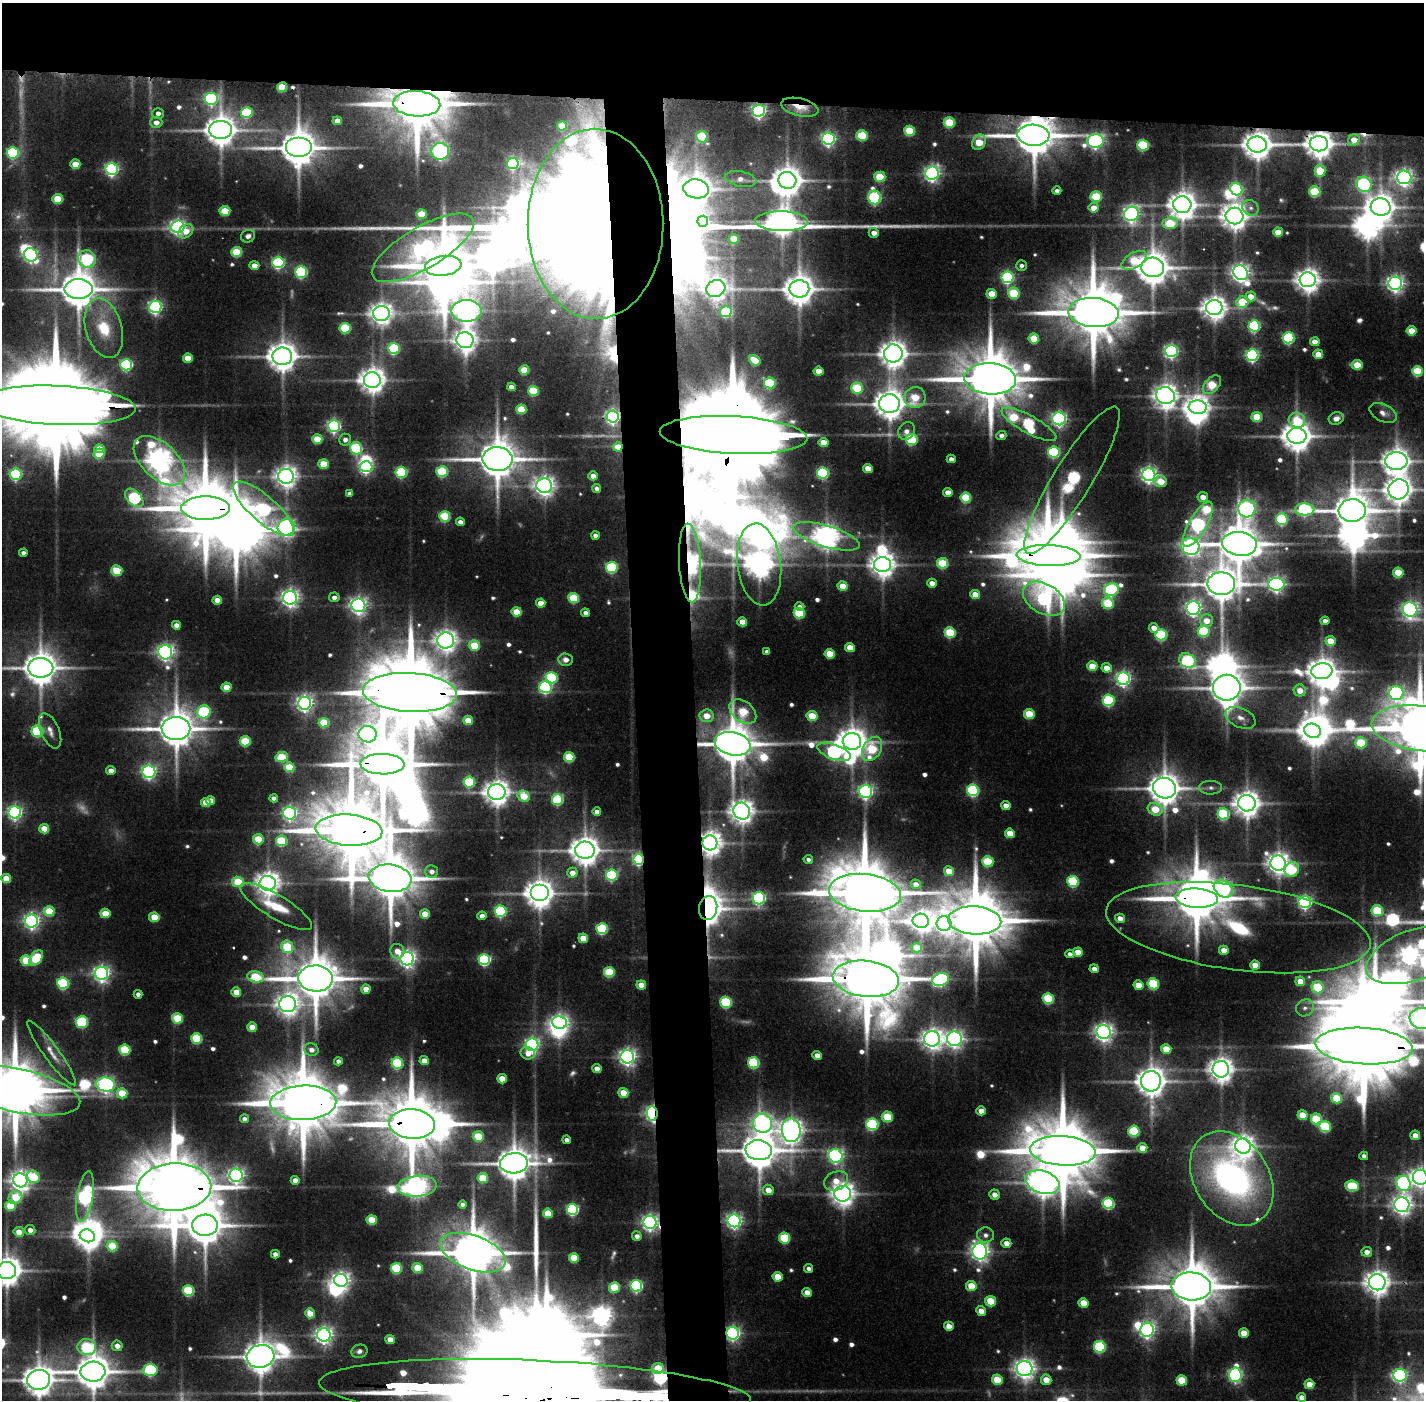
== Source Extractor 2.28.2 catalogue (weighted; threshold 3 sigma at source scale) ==
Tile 2 of 3 x 3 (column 2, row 1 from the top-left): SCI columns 1423-2844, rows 2829-4226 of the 4268 x 4257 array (HDU 1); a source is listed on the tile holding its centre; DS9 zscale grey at full resolution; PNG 1426 x 1402 px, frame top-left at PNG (2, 3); each listed source drawn as its Kron ellipse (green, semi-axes under 4 px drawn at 4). Shown black and unused: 11% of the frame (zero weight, under 2 of 3 exposures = <1% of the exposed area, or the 3 px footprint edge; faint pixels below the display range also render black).
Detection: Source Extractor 2.28.2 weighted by HDU 2 'WHT'; one run over the whole footprint, this tile lists its part. Background 0.137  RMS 0.0089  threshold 0.0402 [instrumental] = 3 sigma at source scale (4.5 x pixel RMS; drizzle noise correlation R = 1.50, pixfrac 1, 0.05/0.05 arcsec/px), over >= 5 px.
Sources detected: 662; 22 too faint to see at this stretch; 43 inside a brighter object's white glare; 2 cosmic-ray / hot-pixel residue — neither listed nor drawn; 6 inside a brighter listed object's ellipse — not listed separately; of the other 589, all 500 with FLUX_AUTO >= 4.36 (the completeness limit of this list) listed and drawn (89 fainter detections not listed), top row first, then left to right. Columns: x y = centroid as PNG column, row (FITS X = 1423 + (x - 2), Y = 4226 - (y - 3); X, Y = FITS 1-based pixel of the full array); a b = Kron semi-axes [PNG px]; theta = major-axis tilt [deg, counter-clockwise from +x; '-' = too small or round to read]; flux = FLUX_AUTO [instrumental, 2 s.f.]
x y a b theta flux
282 87 5 5 - 46
211 99 7 6 - 200
417 104 23 12 -3 8200
800 107 19 8 -13 18
759 111 6 6 - 340
247 112 6 5 - 94
158 113 6 5 - 6.8
337 121 5 4 - 13
156 122 6 5 - 9.7
949 123 5 5 - 61
562 126 5 4 - 43
220 130 11 9 0 2300
910 131 5 5 - 51
862 135 5 5 - 68
1033 135 16 10 -3 4700
702 137 6 5 - 89
828 139 6 6 - 330
1354 140 6 5 - 17
1095 141 8 7 - 340
979 142 8 6 62 36
1257 144 10 8 -1 1800
1319 144 9 7 -2 1600
1143 145 6 5 - 100
298 148 13 10 0 3300
440 151 9 8 - 400
13 153 6 6 - 130
75 164 5 4 - 21
513 164 6 5 - 170
112 169 6 6 - 270
1320 171 6 5 - 45
932 173 7 6 - 430
880 177 5 5 - 48
1404 177 7 7 - 580
741 179 16 7 -11 7.9
787 180 9 8 - 1800
1364 184 8 7 - 240
696 189 13 9 -8 1800
1236 189 6 5 - 170
1057 191 4 4 - 4.7
1315 192 5 5 - 74
1096 196 6 5 - 68
874 198 7 6 - 210
58 199 5 5 - 47
1182 205 9 8 - 1600
1381 207 10 8 -13 1700
1094 208 5 5 - 14
1251 208 8 7 - 4.4
225 211 5 5 - 51
421 214 5 5 - 40
1131 214 7 7 - 470
1234 216 9 8 - 1500
703 221 5 5 - 100
782 221 26 10 -1 1700
1170 223 7 6 - 58
595 224 95 68 -90 7300
178 227 7 6 - 430
186 231 8 6 43 14
1278 232 5 4 - 26
874 233 5 5 - 7.1
248 236 7 6 - 5.5
734 239 5 5 - 29
423 248 58 21 30 350
237 252 5 5 - 58
31 255 7 6 - 280
87 259 9 8 - 140
1134 260 14 7 30 57
278 262 6 5 - 180
254 265 5 4 - 12
1021 265 5 5 - 4.4
443 266 18 10 7 5500
1153 267 11 10 - 2400
301 272 6 5 - 160
1241 273 8 7 - 640
1007 277 6 6 - 220
1308 280 8 7 - 1200
1395 283 7 6 - 530
716 288 10 8 26 850
78 289 14 10 0 3400
799 289 10 8 -1 2000
1014 293 6 5 - 78
992 294 5 5 - 25
1250 296 5 5 - 16
1242 302 6 5 - 49
155 307 6 6 - 320
1214 308 8 7 - 1200
466 311 15 11 0 1100
726 312 6 5 - 98
1094 312 25 14 -5 9300
381 313 8 7 - 1000
1254 326 6 5 - 150
104 328 30 18 -74 43
345 328 5 5 - 83
1411 331 5 4 - 30
1034 338 5 5 - 38
1288 338 6 5 - 170
465 340 8 8 - 1000
1315 342 5 4 - 14
394 348 6 5 - 140
1171 351 6 6 - 300
893 353 9 9 - 1500
1318 354 5 4 - 22
1252 355 6 6 - 240
282 356 10 9 - 1800
188 358 5 4 - 28
755 360 6 5 - 29
126 365 6 5 - 170
1357 365 5 5 - 37
524 370 5 5 - 40
819 371 5 4 - 20
1417 371 5 5 - 60
990 379 26 15 -4 8900
372 380 8 8 - 1400
770 383 6 5 - 84
1212 385 11 7 46 54
511 387 4 4 - 11
857 388 6 5 - 72
533 391 5 5 - 69
1165 396 9 8 - 1200
915 397 11 10 - 39
889 404 10 9 - 1900
57 405 78 19 -2 37000
1198 407 9 7 -5 1100
521 409 5 5 - 43
1383 413 14 8 -27 7.9
613 417 6 6 - 350
1257 417 5 5 - 42
1336 418 8 6 19 7.2
1059 419 6 6 - 340
1297 420 8 7 - 45
1029 424 31 8 -29 170
334 426 6 6 - 270
907 431 9 8 - 8.3
733 435 74 19 -3 42000
1001 435 5 4 - 4.7
1297 436 10 8 -2 2100
317 439 5 5 - 38
345 440 6 6 - 6.3
912 440 6 5 - 92
823 442 5 4 - 24
618 447 4 4 - 21
356 448 6 6 - 130
99 449 5 4 - 19
1054 452 6 5 - 140
99 454 5 5 - 43
497 459 15 12 -1 3800
951 459 4 4 - 6.3
159 461 31 17 -42 1400
1396 461 11 9 1 1600
323 464 5 5 - 34
366 467 6 5 - 270
868 468 5 4 - 17
442 471 6 5 - 90
401 472 5 5 - 120
823 473 6 5 - 150
16 474 6 6 - 170
1149 475 6 6 - 500
286 476 8 7 - 940
593 476 4 4 - 12
1072 480 86 19 59 330
1161 481 6 6 - 28
544 486 8 7 - 790
597 489 4 4 - 4.4
1399 489 10 10 - 1500
948 492 4 4 - 13
350 494 4 4 - 7.3
1203 497 5 5 - 13
134 498 11 7 -45 150
966 498 5 5 - 72
206 508 24 11 0 8400
1247 508 9 8 - 420
264 509 39 13 -41 210
1305 509 9 6 -3 200
1352 510 14 11 3 3500
445 516 5 5 - 86
1282 519 6 5 - 140
460 522 4 4 - 7.4
1198 524 25 8 60 370
286 527 9 8 - 500
595 535 4 4 - 6.8
827 536 34 10 -17 1300
1239 544 17 12 -8 4100
1190 547 9 8 - 480
23 553 4 4 - 5.4
1049 556 32 10 -2 10000
690 563 39 11 -87 1100
943 563 5 5 - 70
759 564 41 22 -83 1600
882 565 8 7 - 1300
612 567 6 5 - 110
117 571 5 5 - 53
1398 573 5 5 - 42
932 583 5 4 - 11
1221 584 14 11 1 2800
1276 584 8 6 -4 460
843 586 5 4 - 21
1111 590 7 6 - 210
975 594 5 4 - 22
334 597 5 5 - 5.8
290 598 7 7 - 610
574 598 5 5 - 68
1044 599 22 14 -30 200
217 600 5 4 - 17
541 603 4 4 - 17
1108 603 6 6 - 59
358 605 7 6 - 550
800 607 5 4 - 5.3
1193 608 7 7 - 430
1410 610 7 7 - 420
517 612 5 4 - 34
585 613 4 4 - 5.7
799 613 5 5 - 79
1207 621 6 6 - 16
1325 621 4 4 - 7.4
742 622 5 4 - 16
176 625 4 4 - 8.3
1154 628 5 4 - 11
1204 631 6 5 - 88
950 633 5 5 - 77
1161 635 5 5 - 130
446 640 8 8 - 960
1330 641 5 5 - 28
474 645 5 5 - 48
850 648 5 4 - 23
165 652 7 7 - 520
767 652 4 4 - 5.1
830 654 5 5 - 31
566 660 7 6 - 7.9
1188 661 8 7 - 150
1092 666 5 5 - 28
41 668 12 10 -1 2700
1107 668 5 5 - 15
1322 671 10 8 7 1800
552 678 6 5 - 130
1123 679 6 6 - 390
227 687 5 4 - 29
545 687 6 6 - 180
1227 688 14 13 - 2700
1300 690 6 6 - 14
410 692 47 19 -3 21000
1396 693 7 7 - 250
1109 700 6 5 - 140
305 703 6 6 - 500
204 712 7 6 - 150
743 712 15 10 -39 59
1029 714 5 5 - 49
707 716 7 6 - 20
812 716 5 5 - 39
1240 718 16 9 -25 10
468 720 5 4 - 26
324 723 5 5 - 49
1420 728 49 22 -7 10000
176 729 14 11 0 3500
37 731 6 5 - 130
50 731 18 9 -67 9.2
1313 731 8 7 - 1600
367 734 9 8 - 440
245 741 5 5 - 67
852 741 9 8 - 1800
1361 743 6 5 - 64
733 744 18 11 -12 4500
872 749 13 9 59 68
834 752 17 7 -20 280
282 757 6 5 - 57
569 757 5 5 - 62
382 764 22 10 0 8100
289 767 5 5 - 47
111 771 4 4 - 9.6
149 772 6 6 - 330
469 782 6 5 - 89
1165 788 11 10 - 2300
1210 788 11 7 -1 4.5
973 790 6 5 - 160
497 792 8 8 - 1400
866 792 6 6 - 330
524 796 6 5 - 38
274 798 4 4 - 5.9
557 799 5 5 - 120
210 801 5 4 - 14
206 802 5 4 - 25
1247 803 9 8 - 1500
1006 806 4 4 - 13
1155 809 8 6 -24 37
742 811 8 8 - 1200
597 812 4 4 - 7.6
15 813 6 6 - 330
290 813 6 6 - 340
1223 814 6 5 - 120
44 829 5 4 - 28
349 830 33 15 -4 12000
1010 833 5 4 - 24
258 839 5 5 - 42
282 841 5 5 - 75
710 843 7 7 - 1200
585 850 10 8 -2 1900
639 859 5 5 - 190
808 859 5 4 - 4.4
988 861 6 5 - 59
1278 863 8 7 - 1000
1292 869 7 6 - 79
432 871 6 6 - 6.5
949 871 5 5 - 28
572 873 5 5 - 11
612 875 5 5 - 140
6 878 5 4 - 29
390 878 21 13 -7 6300
1073 881 6 5 - 110
238 882 6 5 - 49
268 883 8 7 - 1200
916 884 5 4 - 7.6
1223 889 10 7 -39 240
539 893 9 8 - 1800
865 893 36 19 -6 13000
759 898 6 6 - 240
1197 898 21 9 -3 6900
1305 902 6 6 - 300
276 906 41 12 -31 34
708 908 12 9 78 2000
49 911 5 5 - 47
500 911 6 5 - 160
1377 911 6 5 - 72
105 913 5 4 - 23
425 914 5 4 - 23
482 916 4 4 - 7.7
154 917 5 5 - 33
1120 918 5 4 - 10
975 920 26 14 -3 11000
32 921 6 6 - 430
921 921 8 7 - 960
944 924 7 7 - 380
1238 928 133 42 -8 190
602 929 5 5 - 120
583 938 5 4 - 26
287 947 6 6 - 59
917 948 5 5 - 29
1224 950 5 4 - 15
397 951 7 7 - 13
1078 952 5 4 - 20
1070 954 4 4 - 5.2
1414 955 51 25 20 1100
36 958 9 5 52 62
407 959 7 6 - 560
484 959 6 5 - 170
26 960 5 5 - 57
1255 965 5 4 - 19
1094 969 4 4 - 8.2
609 972 5 5 - 68
101 973 7 6 - 490
256 977 8 5 -11 64
315 978 17 13 -2 5200
866 979 33 18 -6 12000
941 979 8 6 21 270
1300 981 5 4 - 19
63 983 6 5 - 130
1153 984 5 5 - 92
641 985 5 4 - 17
1138 985 5 4 - 22
1318 987 6 6 - 71
366 989 4 4 - 14
236 992 5 4 - 19
138 994 4 4 - 5.3
1048 999 5 5 - 85
726 1002 6 5 - 120
288 1004 8 8 - 920
1305 1008 9 8 - 5.3
177 1018 5 5 - 56
1422 1019 12 10 -7 710
82 1022 6 6 - 100
559 1023 7 6 - 510
252 1027 5 4 - 21
1104 1032 7 7 - 660
197 1038 5 5 - 79
932 1039 8 7 - 870
954 1039 7 7 - 570
532 1045 6 6 - 350
1364 1046 49 18 -3 23000
1166 1049 5 5 - 23
125 1050 5 5 - 76
311 1050 7 6 - 7
51 1053 40 7 -54 17
528 1053 7 6 - 11
817 1055 5 4 - 11
627 1057 7 6 - 550
338 1061 4 4 - 4.7
424 1061 4 4 - 12
397 1063 6 5 - 100
753 1063 6 5 - 110
597 1069 4 4 - 13
1221 1069 8 8 - 1300
502 1079 5 4 - 22
1151 1081 10 10 - 2000
106 1085 10 7 -4 460
17 1090 65 21 -12 11000
122 1093 5 5 - 35
623 1093 5 5 - 25
1337 1098 6 5 - 42
303 1103 33 17 2 12000
981 1111 5 4 - 10
652 1113 7 5 -85 340
1303 1115 5 5 - 28
887 1117 5 5 - 47
244 1119 4 4 - 5
1316 1119 5 5 - 65
763 1123 9 9 - 550
412 1124 23 14 -4 8500
872 1124 6 6 - 130
1325 1127 6 5 - 100
791 1130 12 9 -83 1100
1134 1131 5 5 - 95
1415 1135 5 5 - 13
478 1136 5 5 - 47
567 1140 4 4 - 5.4
1243 1146 8 7 - 1100
1142 1148 5 5 - 16
759 1150 13 10 -6 3400
1063 1151 33 15 -4 12000
835 1156 7 6 - 350
1364 1156 4 4 - 4.6
514 1163 14 10 4 2900
236 1175 7 6 - 460
33 1177 7 6 - 53
1420 1177 7 7 - 740
483 1178 5 5 - 47
1232 1178 51 37 -57 390
20 1180 7 7 - 810
295 1180 4 4 - 11
836 1181 12 9 24 19
1042 1182 17 11 -17 1600
1404 1183 7 7 - 280
417 1186 19 10 5 750
1352 1186 7 5 -4 70
174 1187 37 24 2 15000
768 1190 5 5 - 14
843 1194 8 8 - 1200
994 1195 5 5 - 8.4
15 1197 7 6 - 43
85 1197 25 8 80 340
1108 1203 6 5 - 110
462 1204 4 4 - 5.1
1402 1205 7 7 - 750
10 1206 5 5 - 46
572 1209 6 5 - 170
548 1213 5 5 - 33
372 1220 5 5 - 44
734 1221 6 6 - 390
650 1222 6 6 - 450
205 1225 13 10 1 3500
30 1230 5 5 - 8
19 1232 5 5 - 16
985 1235 8 7 - 5.8
87 1236 8 6 -20 1200
637 1236 5 4 - 6.5
785 1238 5 5 - 74
1006 1243 5 4 - 10
112 1246 5 5 - 42
980 1251 8 7 - 690
1367 1252 5 5 - 8.2
473 1253 34 17 -20 6500
275 1254 4 4 - 7
574 1258 5 5 - 39
396 1268 5 5 - 83
417 1268 5 5 - 35
809 1268 4 4 - 4.5
7 1271 9 8 - 1900
778 1277 5 4 - 25
341 1280 7 6 - 560
1377 1282 8 8 - 1300
636 1286 6 6 - 190
971 1286 5 5 - 34
1191 1286 20 14 -4 6600
614 1287 5 5 - 54
188 1291 5 5 - 96
807 1292 5 4 - 10
990 1301 5 5 - 39
1083 1303 5 4 - 22
981 1311 5 4 - 13
310 1313 5 4 - 17
949 1326 5 4 - 13
1147 1330 7 6 - 470
733 1333 6 6 - 350
1244 1333 5 4 - 18
324 1335 7 6 - 570
390 1340 5 4 - 15
117 1346 5 5 - 8.9
87 1347 9 8 - 110
1100 1347 6 5 - 130
359 1351 8 6 14 4.4
260 1356 14 11 12 2500
658 1368 6 5 - 36
1024 1369 8 7 - 830
150 1370 7 5 2 180
93 1372 12 10 2 3000
1235 1375 7 6 - 310
1400 1375 6 6 - 300
39 1380 11 10 - 2100
997 1380 5 5 - 38
1046 1380 5 5 - 17
1182 1380 5 5 - 40
1309 1384 5 5 - 17
535 1392 216 31 -2 160000
1301 1397 4 4 - 7.7
Overlapping masked pixels (flux is a lower limit): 41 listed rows (the first 20) at x y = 282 87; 417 104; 800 107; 759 111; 220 130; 1033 135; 1257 144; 1319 144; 595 224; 78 289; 282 356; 990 379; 57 405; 613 417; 733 435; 618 447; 206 508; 1049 556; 690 563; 410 692
Isophote crosses this tile's border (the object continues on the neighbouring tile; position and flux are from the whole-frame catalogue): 14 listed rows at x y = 57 405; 1399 489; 1410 610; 41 668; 1420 728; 1414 955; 1422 1019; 1364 1046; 17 1090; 1420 1177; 7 1271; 93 1372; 39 1380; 535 1392